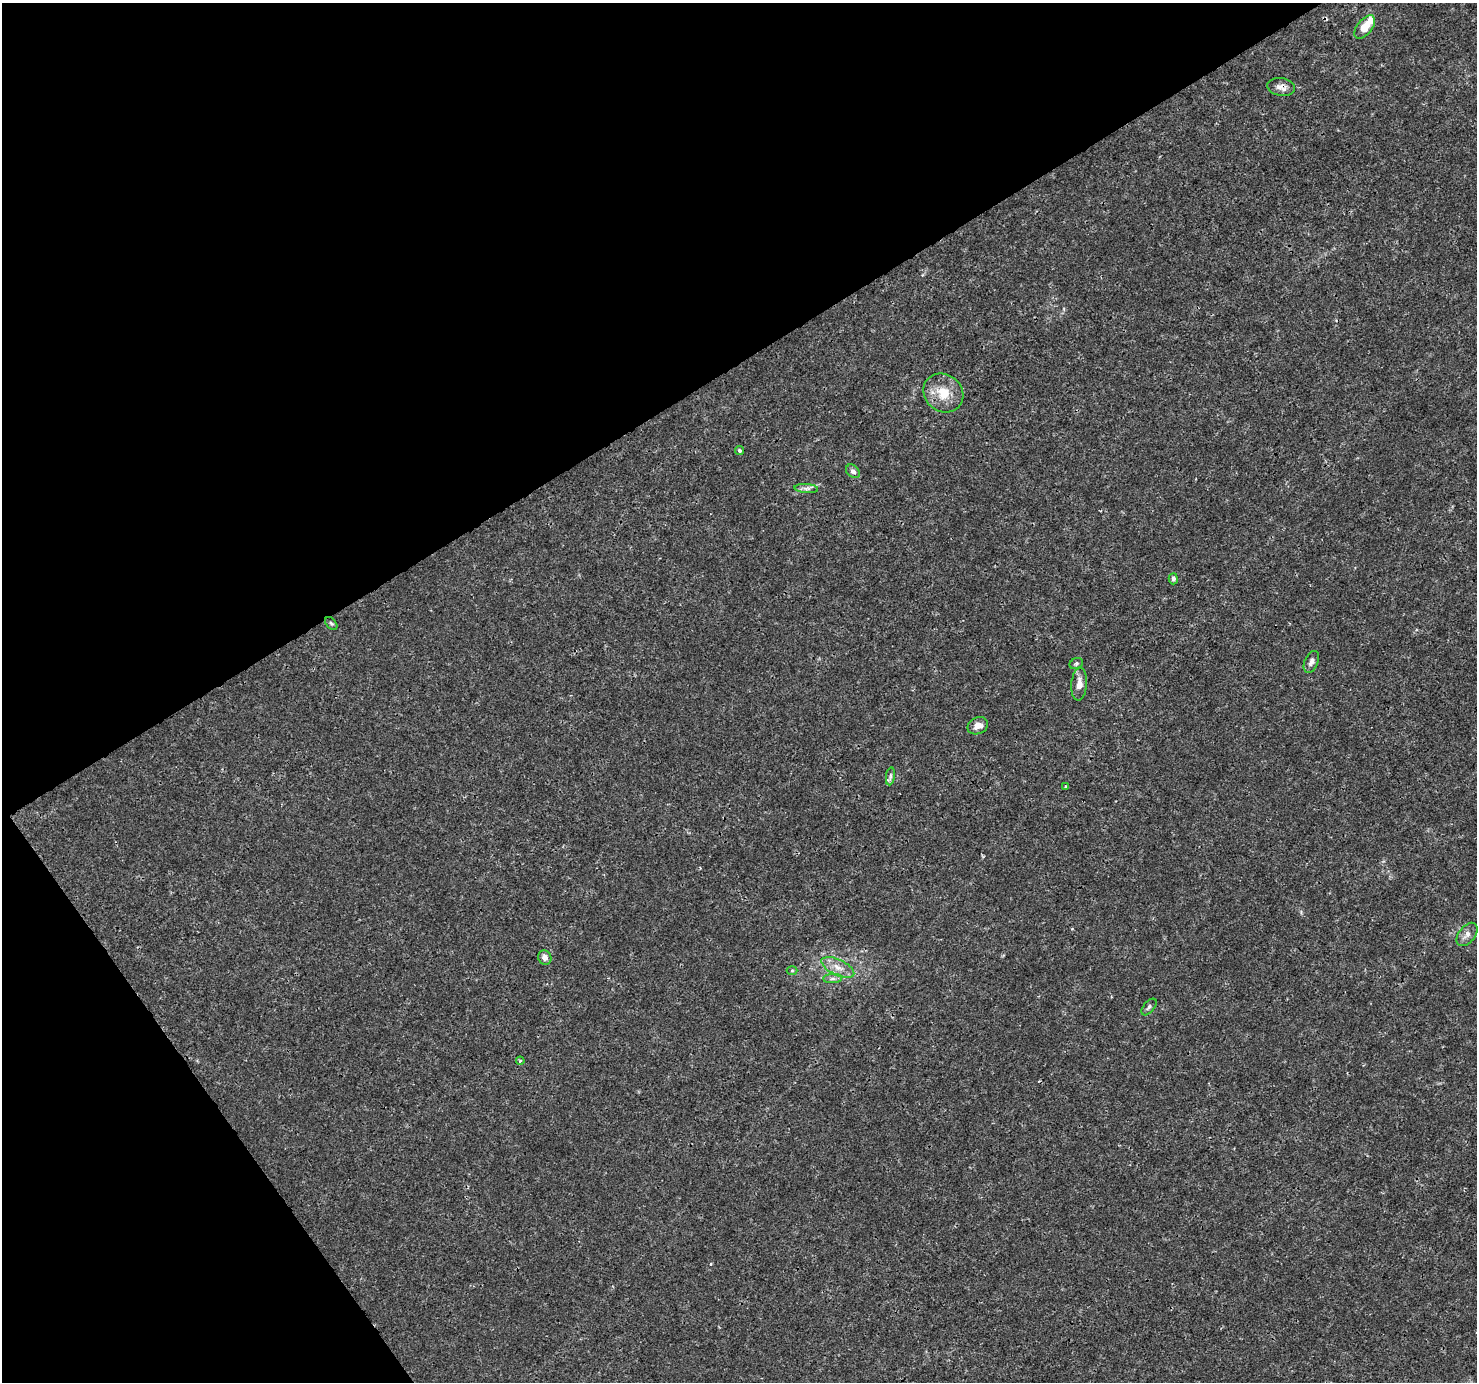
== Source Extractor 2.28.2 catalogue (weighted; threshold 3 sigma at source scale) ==
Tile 5 of 4 x 4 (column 1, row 2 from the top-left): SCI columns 5-1479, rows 2941-4320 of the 5904 x 5819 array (HDU 1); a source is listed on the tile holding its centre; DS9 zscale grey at full resolution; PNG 1479 x 1384 px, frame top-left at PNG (2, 3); each listed source drawn as its Kron ellipse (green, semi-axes under 4 px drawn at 4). Shown black and unused: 32% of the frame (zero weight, under 3 of 4 exposures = <1% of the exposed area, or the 3 px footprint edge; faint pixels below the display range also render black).
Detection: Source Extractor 2.28.2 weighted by HDU 2 'WHT'; one run over the whole footprint, this tile lists its part. Background 0.00288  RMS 0.0011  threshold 0.00492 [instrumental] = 3 sigma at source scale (4.5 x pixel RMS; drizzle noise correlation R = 1.50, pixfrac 1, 0.0396/0.0396 arcsec/px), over >= 5 px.
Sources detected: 23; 1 cosmic-ray / hot-pixel residue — neither listed nor drawn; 1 inside a brighter listed object's ellipse — not listed separately; the other 21 listed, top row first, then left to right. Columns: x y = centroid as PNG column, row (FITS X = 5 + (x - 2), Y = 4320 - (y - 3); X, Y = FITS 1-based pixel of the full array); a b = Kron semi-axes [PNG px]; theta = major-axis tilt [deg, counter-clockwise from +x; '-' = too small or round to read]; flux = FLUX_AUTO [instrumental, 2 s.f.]
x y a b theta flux
1365 27 13 7 51 1.8
1281 87 14 9 -9 0.71
943 393 21 18 -38 2.6
740 451 5 4 - 0.22
853 471 8 6 -43 0.44
806 488 11 4 -4 0.4
1173 579 5 4 - 0.28
331 624 7 5 -47 0.18
1311 662 11 6 66 0.45
1076 663 7 5 28 0.21
1079 684 16 8 86 1
978 726 11 8 25 0.74
890 776 9 4 81 0.32
1066 786 4 3 - 0.2
1467 934 13 8 51 0.64
545 957 7 6 - 0.59
838 967 18 8 -25 1.2
792 971 5 3 - 0.12
832 979 9 4 1 0.31
1149 1007 10 5 50 0.26
520 1061 4 3 - 0.11
Overlapping masked pixels (flux is a lower limit): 1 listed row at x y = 1281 87